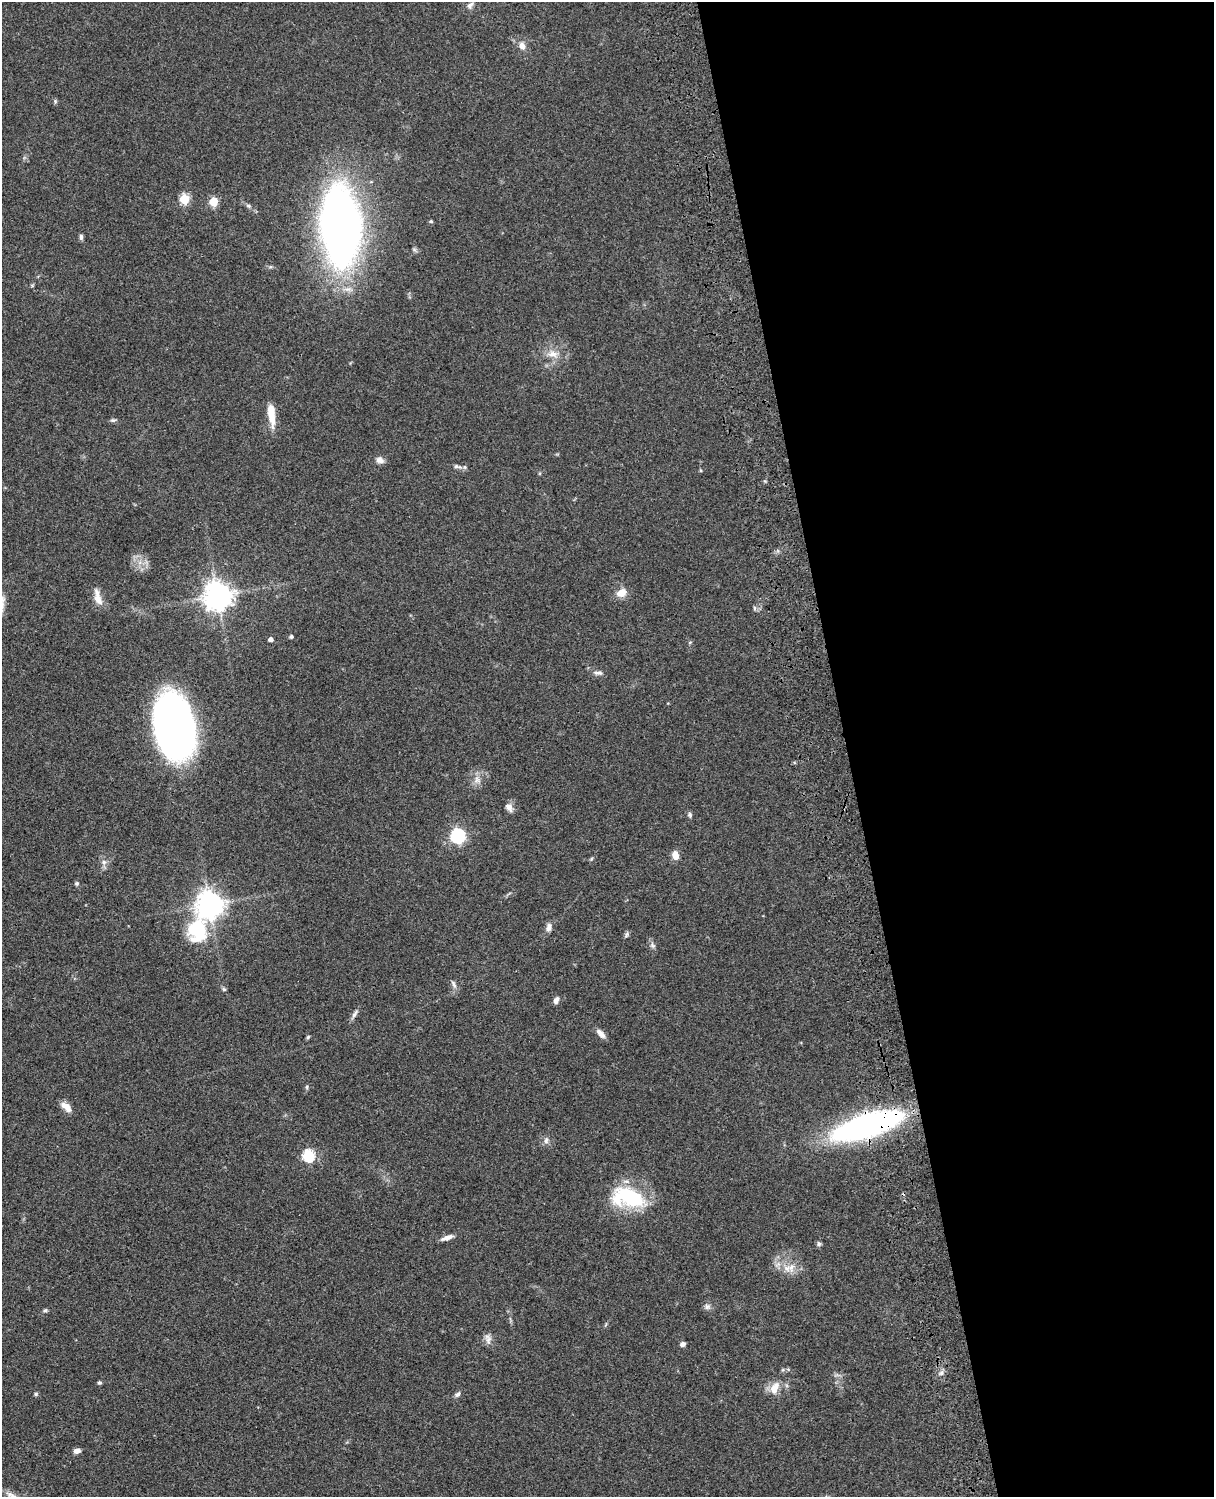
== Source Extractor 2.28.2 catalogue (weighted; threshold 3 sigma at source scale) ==
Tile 8 of 4 x 3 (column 4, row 2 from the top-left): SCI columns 3756-4967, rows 1771-3265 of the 5086 x 4923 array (HDU 1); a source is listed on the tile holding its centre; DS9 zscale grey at full resolution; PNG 1216 x 1499 px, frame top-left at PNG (2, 2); no overlay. Shown black and unused: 30% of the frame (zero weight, under 3 of 4 exposures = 6% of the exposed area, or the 3 px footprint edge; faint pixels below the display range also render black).
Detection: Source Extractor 2.28.2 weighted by HDU 2 'WHT'; one run over the whole footprint, this tile lists its part. Background 0.0761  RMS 0.0059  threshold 0.0264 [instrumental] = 3 sigma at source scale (4.5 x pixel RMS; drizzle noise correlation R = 1.50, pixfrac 1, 0.05/0.05 arcsec/px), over >= 5 px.
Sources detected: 66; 1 inside a brighter listed object's ellipse — not listed separately; the other 65 listed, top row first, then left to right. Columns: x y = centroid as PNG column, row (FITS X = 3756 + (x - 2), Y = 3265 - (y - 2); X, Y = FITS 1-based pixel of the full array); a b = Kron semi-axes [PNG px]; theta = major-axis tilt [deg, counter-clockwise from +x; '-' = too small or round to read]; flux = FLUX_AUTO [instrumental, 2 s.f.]
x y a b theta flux
470 5 11 6 49 2.1
522 46 11 8 -71 3.7
55 101 7 5 -79 0.9
184 199 5 5 - 29
213 201 5 5 - 20
248 206 6 5 - 1.1
431 221 5 4 - 0.74
341 226 56 28 -87 500
81 237 8 5 -88 1.4
553 354 17 11 -7 6.7
271 415 26 8 -83 11
113 420 8 5 0 1.1
380 460 10 8 -28 2.9
458 466 14 5 -11 2.1
700 470 5 3 - 0.55
621 593 13 9 28 6
218 596 10 9 - 620
98 597 23 8 -76 5.9
754 608 7 4 -89 0.96
291 636 4 3 - 1.4
271 639 4 4 - 2.5
690 642 6 3 19 0.62
598 673 12 6 -3 2.3
174 726 50 30 -79 380
477 780 13 9 -66 4
509 807 12 8 -56 3.1
690 815 7 6 - 1.3
457 836 7 6 - 120
675 855 9 7 -78 5
591 859 5 4 - 0.68
104 862 8 7 - 2.3
77 883 6 5 - 1
209 905 9 8 - 650
549 927 11 7 81 2.8
197 930 40 26 80 38
626 934 10 5 72 1.2
652 945 8 7 - 1.8
454 984 12 5 -68 2
224 989 6 5 - 0.94
556 1000 8 5 62 2.5
355 1014 16 5 59 2.2
601 1033 14 6 -46 3.3
308 1037 5 4 - 0.79
307 1087 5 5 - 0.83
66 1107 15 7 -40 4.7
868 1125 47 15 18 250
546 1140 10 6 83 2
308 1155 6 6 - 62
629 1197 36 19 -13 49
447 1238 16 6 19 3.4
819 1244 7 6 - 1.2
778 1264 9 5 31 2
791 1268 16 10 71 6.1
707 1307 9 8 - 2.1
45 1310 6 5 - 0.89
488 1339 16 8 -80 3.1
683 1344 6 5 - 1.7
783 1370 6 4 -17 0.83
941 1373 8 6 62 1.8
99 1383 5 5 - 0.95
774 1388 17 10 65 6.9
36 1394 5 5 - 0.84
457 1394 8 6 39 1.6
77 1451 6 5 - 3.3
12 1496 24 7 -33 5.1
Overlapping masked pixels (flux is a lower limit): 1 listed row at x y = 868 1125
Isophote crosses this tile's border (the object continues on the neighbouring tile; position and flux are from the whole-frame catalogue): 1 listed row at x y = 12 1496